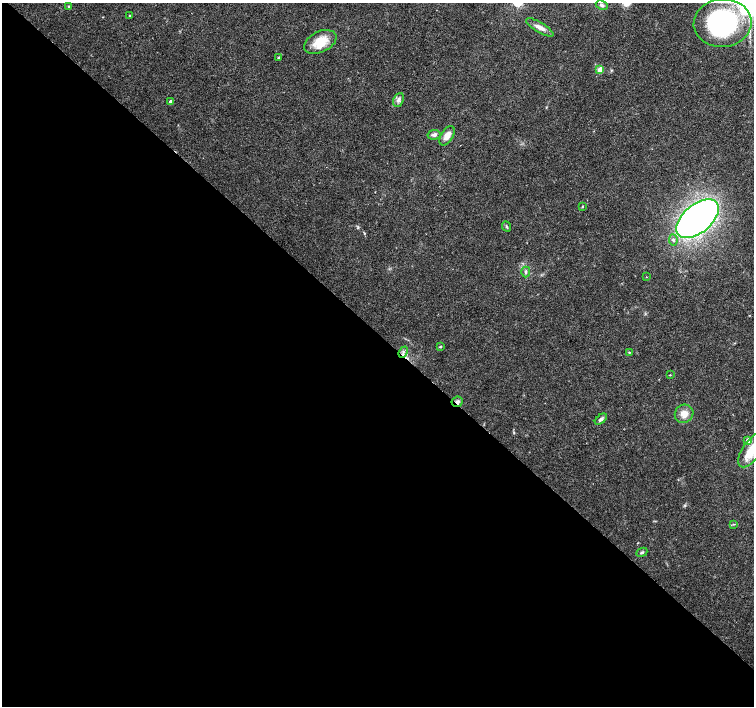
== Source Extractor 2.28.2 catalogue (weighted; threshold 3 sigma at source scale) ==
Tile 14 of 4 x 4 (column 2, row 4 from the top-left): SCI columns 1511-3014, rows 166-1573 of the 6030 x 6030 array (HDU 1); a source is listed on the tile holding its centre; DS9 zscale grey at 2 x 2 block average (1 PNG px = mean of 2 x 2 image px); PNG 756 x 708 px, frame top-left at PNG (2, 3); each listed source drawn as its Kron ellipse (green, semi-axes under 4 px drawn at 4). Shown black and unused: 53% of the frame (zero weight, under 3 of 4 exposures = <1% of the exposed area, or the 3 px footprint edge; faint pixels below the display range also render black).
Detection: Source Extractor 2.28.2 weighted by HDU 2 'WHT'; one run over the whole footprint, this tile lists its part. Background 0.0237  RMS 0.0019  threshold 0.00866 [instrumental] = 3 sigma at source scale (4.5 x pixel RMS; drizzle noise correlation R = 1.50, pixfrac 1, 0.0396/0.0396 arcsec/px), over >= 5 px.
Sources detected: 31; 1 inside a brighter object's white glare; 1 cosmic-ray / hot-pixel residue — neither listed nor drawn; the other 29 listed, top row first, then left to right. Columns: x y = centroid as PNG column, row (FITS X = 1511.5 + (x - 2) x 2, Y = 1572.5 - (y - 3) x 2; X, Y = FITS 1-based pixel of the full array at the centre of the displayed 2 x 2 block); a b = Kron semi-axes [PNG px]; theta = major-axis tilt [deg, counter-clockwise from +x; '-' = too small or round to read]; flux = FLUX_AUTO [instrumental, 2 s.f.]
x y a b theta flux
602 5 6 4 -28 1.2
69 6 3 3 - 0.41
130 16 2 2 - 0.4
723 23 29 24 7 78
540 27 15 5 -31 3
320 42 17 10 26 9.4
278 58 3 2 - 0.5
600 70 3 3 - 9.5
398 100 7 5 65 1.7
170 102 3 2 - 2.3
434 135 7 5 11 1.5
447 136 11 6 58 3.8
582 207 3 2 - 0.31
698 219 25 14 40 230
507 227 5 3 - 0.67
673 240 5 4 - 1.1
526 272 5 3 - 0.71
646 277 2 2 - 0.22
440 347 4 2 - 0.49
403 352 6 3 66 1.1
629 352 2 2 - 0.38
670 375 3 2 - 0.25
457 402 6 5 - 1.3
684 414 9 9 - 4.1
601 419 7 4 42 1.1
748 440 3 3 - 2.6
752 450 20 9 55 8.9
733 524 3 2 - 0.34
642 552 6 3 25 0.8
Overlapping masked pixels (flux is a lower limit): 2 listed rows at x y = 403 352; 457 402
Isophote crosses this tile's border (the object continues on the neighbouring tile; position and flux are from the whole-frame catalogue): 2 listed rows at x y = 723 23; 752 450
Diffuse or blended objects may show on this block-average render without a row.